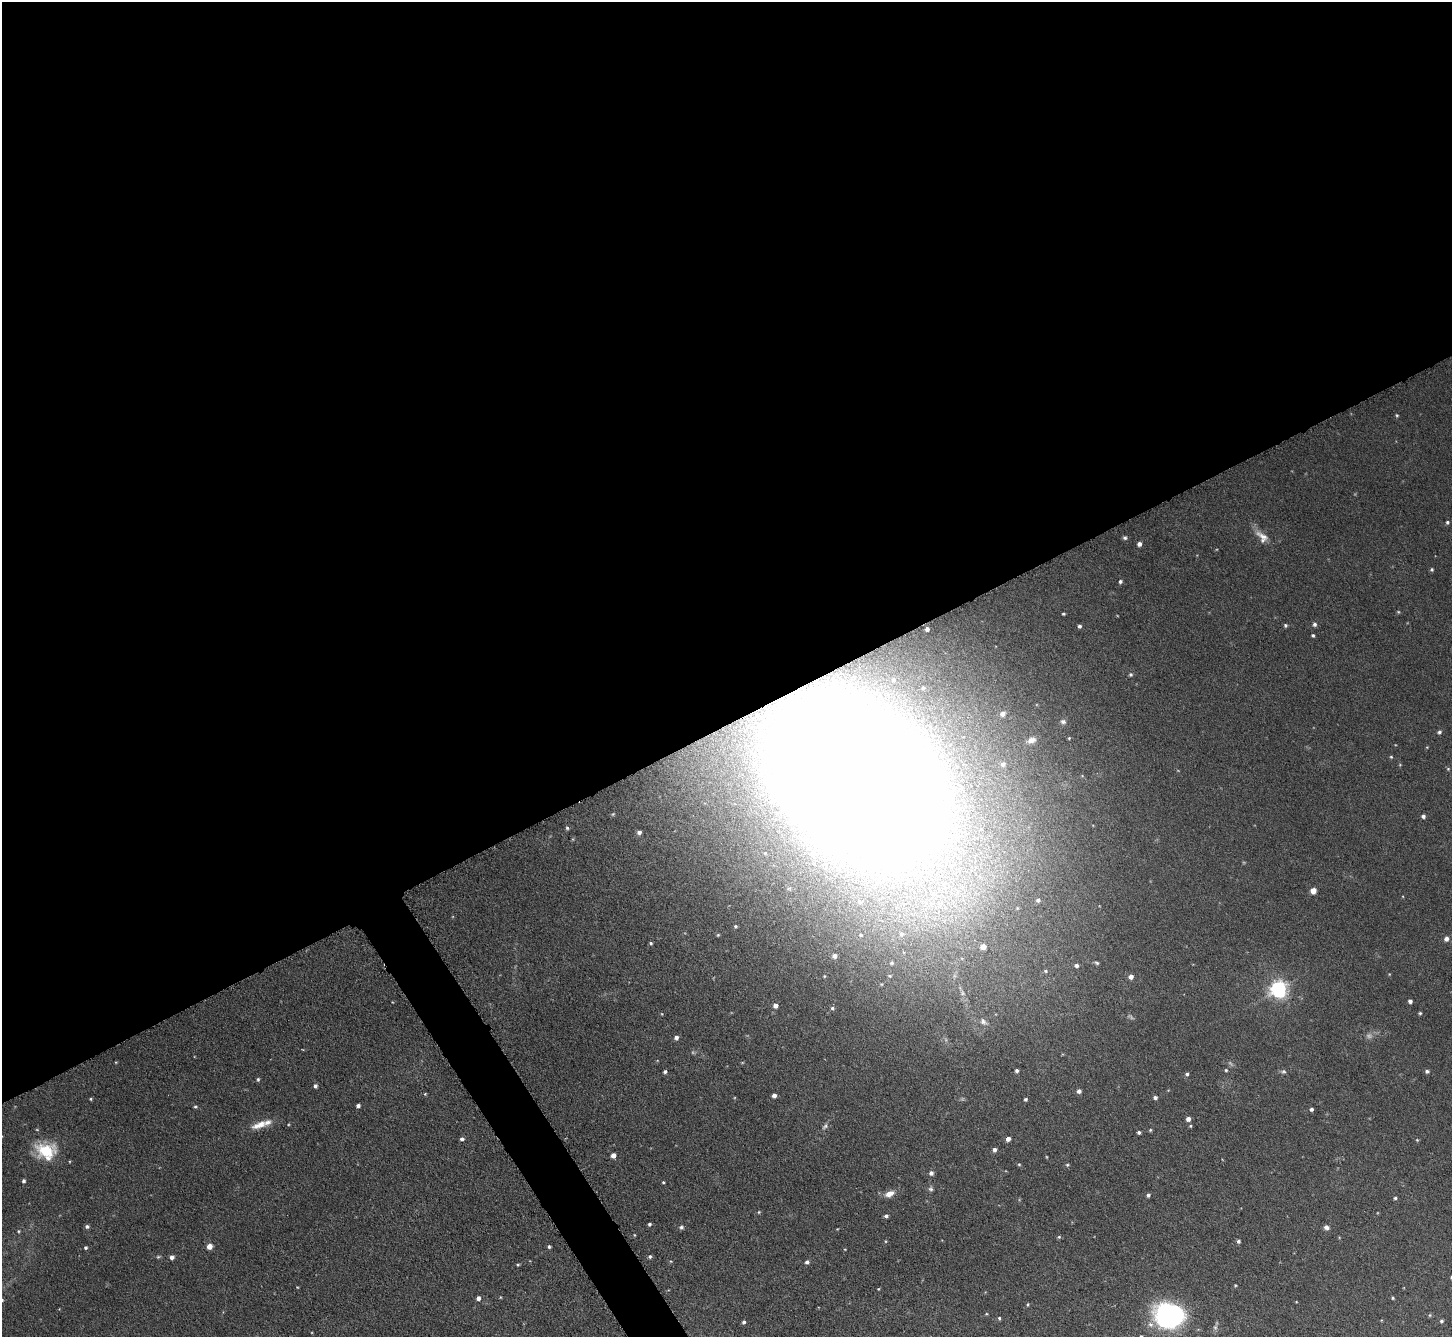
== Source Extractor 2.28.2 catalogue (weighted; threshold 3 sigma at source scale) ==
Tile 2 of 4 x 4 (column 2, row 1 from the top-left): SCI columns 1456-2905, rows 4168-5502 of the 5811 x 5802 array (HDU 1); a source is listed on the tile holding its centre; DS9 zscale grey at full resolution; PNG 1454 x 1339 px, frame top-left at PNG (2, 2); no overlay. Shown black and unused: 56% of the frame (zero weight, under 3 of 6 exposures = <1% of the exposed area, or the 3 px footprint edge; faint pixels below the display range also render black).
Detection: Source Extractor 2.28.2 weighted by HDU 2 'WHT'; one run over the whole footprint, this tile lists its part. Background 0.0513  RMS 0.0047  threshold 0.0191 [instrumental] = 3 sigma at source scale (4.09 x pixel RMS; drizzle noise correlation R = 1.36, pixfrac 0.8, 0.05/0.05 arcsec/px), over >= 5 px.
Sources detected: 145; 7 too faint to see at this stretch — not listed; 2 inside a brighter listed object's ellipse — not listed separately; the other 136 listed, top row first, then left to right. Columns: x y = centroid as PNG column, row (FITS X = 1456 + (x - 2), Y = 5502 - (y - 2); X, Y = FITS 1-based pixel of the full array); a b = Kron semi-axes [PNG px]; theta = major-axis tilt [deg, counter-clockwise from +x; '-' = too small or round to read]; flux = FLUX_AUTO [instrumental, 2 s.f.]
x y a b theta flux
1397 415 5 4 - 0.6
1447 522 4 4 - 0.79
1262 536 21 11 -45 5.1
1125 538 5 5 - 0.86
1139 544 5 4 - 1.9
1432 569 5 5 - 0.69
1120 581 4 4 - 1
1398 612 5 4 - 0.49
1063 614 4 3 - 0.57
1314 624 6 6 - 1.2
1285 625 5 5 - 0.78
1079 626 4 4 - 0.97
927 629 4 4 - 1.7
1313 635 3 3 - 0.7
1131 674 5 5 - 0.79
894 680 4 4 - 0.68
923 688 6 5 - 0.67
1003 714 5 5 - 2.5
1063 722 7 6 - 1.3
1439 732 6 5 - 1
1069 738 3 3 - 0.44
1031 740 10 6 22 2.3
1427 747 4 3 - 0.38
1391 757 4 4 - 0.54
1003 764 5 5 - 1.5
1448 769 5 5 - 0.52
857 781 119 83 -40 2500
613 814 6 3 44 0.49
1423 816 5 5 - 1.4
567 828 5 4 - 0.75
639 832 4 4 - 1.4
813 853 12 10 1 5.3
1313 891 5 5 - 4.7
1038 900 4 3 - 0.81
735 926 5 4 - 0.67
901 934 6 5 - 0.75
718 935 4 3 - 0.49
861 935 3 2 - 0.46
1446 939 5 5 - 2.3
651 943 4 4 - 0.65
983 947 6 6 - 3.6
835 956 4 4 - 2.1
892 963 4 4 - 0.61
1097 963 5 4 - 0.65
1076 966 5 4 - 1.3
1046 971 6 5 - 0.98
1389 974 4 3 - 0.35
824 976 4 4 - 0.36
890 976 5 4 - 0.48
1131 977 5 5 - 2.5
1279 989 7 6 - 200
962 993 7 6 - 1.2
1410 1001 4 4 - 1.6
775 1005 5 5 - 2.2
832 1008 5 4 - 0.92
1420 1013 3 3 - 0.61
983 1022 12 8 -38 2.1
676 1038 5 5 - 1.7
116 1062 4 3 - 0.35
742 1063 5 3 - 0.37
1226 1070 4 4 - 0.61
1017 1071 4 3 - 1.1
1283 1071 7 5 0 0.99
1427 1071 5 4 - 1.1
665 1072 4 4 - 0.98
1187 1074 4 4 - 0.87
258 1079 5 4 - 0.7
315 1086 4 4 - 1.1
1079 1091 5 4 - 1.6
425 1094 4 4 - 0.47
774 1095 4 4 - 1.9
1155 1097 5 4 - 1.3
91 1099 4 4 - 0.53
1025 1099 4 4 - 0.77
358 1106 4 4 - 1.4
195 1107 4 4 - 0.65
1311 1109 4 4 - 1
1188 1119 4 4 - 2.3
259 1125 22 9 21 5.8
825 1126 10 6 45 1.4
1190 1126 4 4 - 0.51
1150 1130 5 4 - 0.57
1139 1132 4 3 - 1
462 1139 5 4 - 1.3
1008 1139 4 4 - 2.7
1417 1140 5 4 - 0.49
994 1150 5 4 - 1.8
46 1151 25 20 -14 19
613 1155 5 4 - 2.7
1019 1164 4 4 - 0.53
1067 1165 5 4 - 0.67
931 1173 5 5 - 1.7
23 1181 5 4 - 1
663 1182 3 3 - 0.52
931 1189 7 6 - 1.1
889 1194 13 7 23 3.6
1148 1195 4 4 - 1
1395 1198 4 3 - 0.76
759 1212 5 4 - 0.53
886 1216 4 4 - 1.1
649 1224 3 3 - 0.92
87 1226 6 5 - 1.1
681 1227 5 5 - 0.99
1326 1227 5 5 - 2
837 1229 3 2 - 0.3
18 1231 5 5 - 0.57
634 1235 5 3 - 0.4
1059 1237 5 4 - 0.68
885 1241 5 3 - 0.41
1238 1241 5 4 - 1
209 1246 6 5 - 3.5
549 1247 4 3 - 0.88
86 1248 4 4 - 0.73
845 1249 4 3 - 0.31
650 1256 5 4 - 0.91
158 1257 6 4 17 0.62
172 1257 5 5 - 1.6
671 1261 5 3 - 0.38
807 1262 4 4 - 1.3
518 1265 4 3 - 0.51
1235 1285 5 4 - 0.48
297 1287 4 3 - 0.32
878 1289 3 3 - 0.39
500 1297 4 3 - 0.35
478 1298 4 4 - 2
1393 1298 4 3 - 0.59
1296 1302 3 2 - 0.29
1027 1304 5 4 - 0.55
59 1309 4 4 - 0.28
986 1314 4 4 - 0.41
1169 1315 25 21 -10 81
1430 1315 5 5 - 0.52
999 1318 4 4 - 0.72
1441 1321 4 4 - 0.86
744 1322 4 4 - 0.92
1215 1327 8 6 90 1.3
Overlapping masked pixels (flux is a lower limit): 1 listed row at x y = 857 781